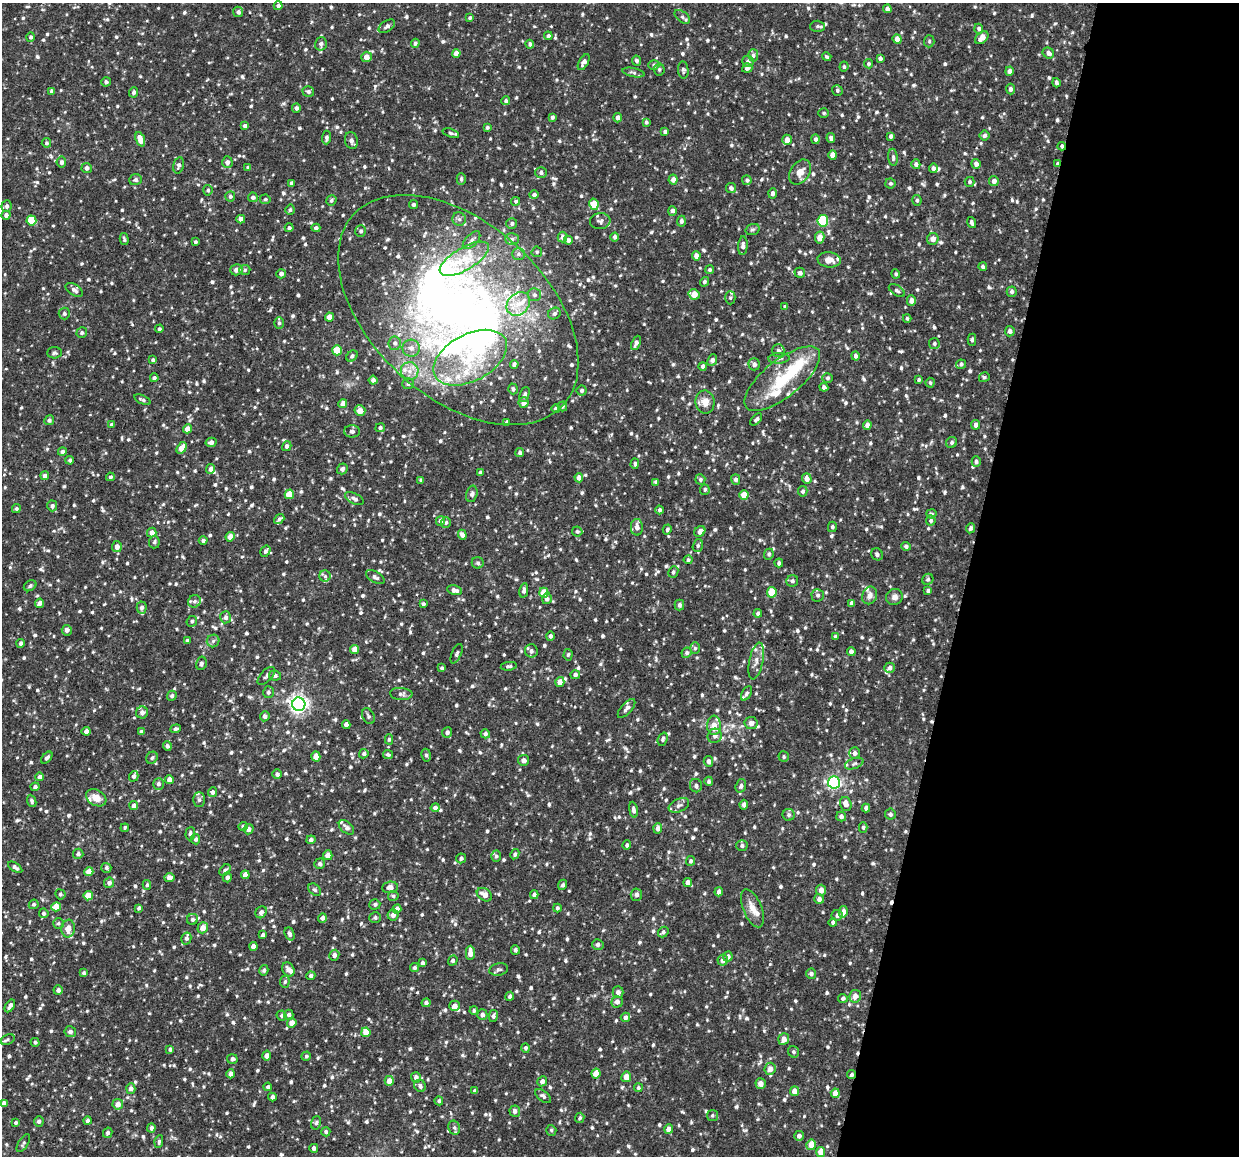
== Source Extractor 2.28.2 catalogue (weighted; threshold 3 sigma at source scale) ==
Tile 8 of 4 x 4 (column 4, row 2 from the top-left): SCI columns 3719-4955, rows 2452-3605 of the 4964 x 5024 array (HDU 1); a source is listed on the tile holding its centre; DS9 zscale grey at full resolution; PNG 1241 x 1158 px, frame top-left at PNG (2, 3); each listed source drawn as its Kron ellipse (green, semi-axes under 4 px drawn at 4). Shown black and unused: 22% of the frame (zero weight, under 2 of 3 exposures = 3% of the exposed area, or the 3 px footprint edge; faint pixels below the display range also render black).
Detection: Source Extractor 2.28.2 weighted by HDU 2 'WHT'; one run over the whole footprint, this tile lists its part. Background 0.0376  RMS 0.0082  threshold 0.0368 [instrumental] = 3 sigma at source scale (4.5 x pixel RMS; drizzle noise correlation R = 1.50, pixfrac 1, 0.05/0.05 arcsec/px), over >= 5 px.
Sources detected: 1204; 3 inside a brighter object's white glare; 2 cosmic-ray / hot-pixel residue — neither listed nor drawn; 35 inside a brighter listed object's ellipse — not listed separately; of the other 1164, all 500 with FLUX_AUTO >= 1.41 (the completeness limit of this list) listed and drawn (664 fainter detections not listed), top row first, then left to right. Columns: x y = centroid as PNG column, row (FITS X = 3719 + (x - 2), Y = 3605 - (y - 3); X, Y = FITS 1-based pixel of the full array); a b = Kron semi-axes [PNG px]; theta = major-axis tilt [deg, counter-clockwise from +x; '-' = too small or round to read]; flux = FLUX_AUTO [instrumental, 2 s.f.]
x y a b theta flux
278 6 4 4 - 2.1
887 9 4 4 - 3.3
238 12 5 5 - 2.2
682 17 9 5 -38 2.1
470 18 4 4 - 1.5
387 26 9 5 33 2.3
817 26 7 6 - 1.7
979 29 5 4 - 1.9
548 36 4 4 - 2.2
31 37 5 4 - 1.7
982 38 8 5 41 6.6
897 39 5 4 - 7.2
929 41 6 5 - 1.5
415 43 4 4 - 2
321 44 7 6 - 2.4
530 44 4 4 - 2.1
456 53 4 4 - 5.7
1048 53 6 5 - 3.4
753 55 6 5 - 2.1
366 57 5 5 - 5.6
827 57 5 3 - 1.5
880 58 4 4 - 2.3
636 61 5 4 - 1.7
748 61 6 5 - 2.2
584 62 9 4 60 3.8
868 64 4 4 - 1.7
654 65 5 4 - 1.4
844 67 5 4 - 1.4
747 68 5 4 - 3
659 69 6 5 - 1.6
683 70 8 5 -83 1.7
1009 71 4 4 - 3.1
633 73 11 4 -11 1.9
106 82 5 4 - 1.9
1056 83 5 3 - 1.7
1010 89 5 4 - 2.4
837 90 5 5 - 1.6
51 91 4 3 - 1.6
133 92 5 4 - 2.2
308 92 6 5 - 2
506 101 4 4 - 1.7
296 108 4 4 - 2.2
824 113 5 4 - 1.4
552 117 4 4 - 1.6
618 118 4 4 - 3
646 122 4 4 - 1.4
245 126 4 4 - 2.6
487 128 4 3 - 1.5
665 132 4 3 - 2
451 133 9 4 -18 1.6
891 136 4 4 - 2.4
984 136 5 5 - 2
326 137 7 4 87 1.9
831 138 5 4 - 2.4
140 139 7 4 -69 9.4
816 139 5 4 - 2.4
787 140 5 4 - 5.4
351 141 8 6 -77 3.2
46 143 5 5 - 1.5
1062 146 4 3 - 1.5
833 155 5 4 - 6.3
893 157 8 4 -85 1.9
61 162 5 5 - 2.5
227 162 6 5 - 3.2
916 164 5 4 - 2.4
976 164 5 4 - 3.3
1057 164 4 3 - 1.5
178 165 8 5 76 2.5
87 168 5 5 - 2.9
248 168 4 3 - 1.9
933 168 4 4 - 2.5
800 172 14 9 55 6.6
541 173 5 5 - 1.9
461 179 6 4 89 1.6
673 179 5 4 - 4
135 180 6 5 - 2
747 180 5 4 - 2
994 181 5 5 - 3.5
970 182 5 5 - 1.5
292 183 4 3 - 2.4
890 183 5 5 - 1.4
731 188 5 5 - 2.3
208 190 5 4 - 1.6
772 193 5 4 - 2.6
534 195 5 4 - 2.3
230 196 5 5 - 1.8
253 197 5 4 - 2.2
265 199 5 5 - 1.5
331 200 5 5 - 1.6
917 200 5 4 - 1.4
516 201 4 4 - 1.4
413 204 4 4 - 1.6
594 204 6 4 -77 13
7 206 6 5 - 2.4
290 210 5 4 - 1.7
672 211 5 4 - 2.3
6 215 4 4 - 2.9
241 219 4 4 - 3.5
459 219 7 6 - 2.3
31 220 5 5 - 26
600 221 10 8 5 2.6
681 221 5 4 - 2.2
823 221 6 5 - 54
512 223 5 5 - 1.9
971 223 6 3 -72 1.9
289 228 4 4 - 1.6
316 228 4 4 - 2
752 229 7 5 17 1.6
361 231 6 5 - 2.1
562 237 5 4 - 2.8
615 237 4 4 - 2.2
820 238 6 4 78 8.5
124 239 6 3 -75 1.6
512 239 7 6 - 2.4
933 239 6 5 - 4.2
471 240 11 5 45 2.9
568 240 4 4 - 2.8
195 242 4 3 - 1.5
743 246 9 5 86 3.3
537 252 5 5 - 1.5
519 254 6 6 - 2
696 256 5 4 - 3.9
464 259 28 11 31 20
829 260 11 7 -6 6.4
983 267 4 4 - 1.8
236 270 6 5 - 3.9
245 270 5 5 - 1.7
710 270 4 4 - 1.6
800 273 5 5 - 2.7
281 274 5 4 - 2.4
896 274 4 4 - 1.4
704 282 5 4 - 1.4
74 290 9 5 -32 2.8
897 291 9 5 -32 1.9
1012 292 5 5 - 2.1
694 294 5 5 - 9.2
534 295 6 6 - 2.2
730 298 6 5 - 1.7
911 301 5 4 - 4
518 304 13 10 44 12
785 306 4 4 - 1.4
458 310 142 87 -42 650
554 313 6 5 - 2.3
64 314 6 5 - 2
329 317 4 4 - 7.9
907 318 4 4 - 1.5
279 323 6 4 89 1.6
159 329 4 4 - 1.5
1010 331 5 5 - 2.5
82 333 5 5 - 1.9
972 340 6 4 89 1.4
395 343 7 6 - 2.5
636 343 7 4 65 3.2
934 344 5 5 - 1.7
411 348 8 8 - 4.9
337 350 5 5 - 20
778 350 6 6 - 2.3
54 353 7 5 3 1.8
352 356 6 5 - 1.9
855 356 4 4 - 2.1
470 358 40 23 28 58
779 358 10 5 3 2.3
153 360 4 3 - 1.5
712 360 6 4 64 2.7
514 364 4 4 - 2.4
754 364 6 5 - 3.1
961 364 5 4 - 1.8
703 366 4 4 - 2.8
410 371 9 9 - 5.9
984 377 5 5 - 1.5
154 378 4 4 - 1.8
827 378 5 5 - 1.5
782 379 46 18 39 46
373 380 4 4 - 2.5
919 380 4 3 - 1.4
930 383 5 4 - 1.5
408 384 6 5 - 1.9
824 387 4 4 - 2.5
513 389 5 4 - 1.6
582 390 5 5 - 2
525 394 8 4 69 2.3
142 400 9 3 -23 1.6
524 402 5 5 - 4.4
705 402 11 9 -82 7.5
343 404 4 4 - 6
562 406 5 5 - 1.4
556 408 4 4 - 2.1
360 411 5 5 - 7.2
756 419 7 3 47 1.5
49 420 5 4 - 1.9
507 422 4 3 - 2
112 425 4 4 - 1.6
867 425 4 4 - 4
976 425 4 4 - 3.6
380 428 5 4 - 1.7
187 429 4 4 - 6.4
352 431 8 6 0 2.4
211 442 5 4 - 2.8
952 442 6 5 - 2
287 446 5 4 - 2.6
182 448 6 4 56 6.9
62 451 4 4 - 2.3
520 453 4 4 - 1.9
70 460 4 4 - 1.6
976 461 5 4 - 1.9
635 464 5 4 - 1.6
211 469 5 4 - 3.2
342 469 5 5 - 3
480 473 4 3 - 2
45 476 4 4 - 2.5
110 477 4 4 - 1.6
579 478 4 4 - 4.3
736 479 5 4 - 2.3
807 479 5 5 - 4.1
421 480 3 3 - 1.5
700 480 5 5 - 1.8
656 482 4 3 - 1.6
705 490 5 5 - 1.6
803 491 5 5 - 2.1
289 494 5 4 - 12
472 494 8 5 75 2.1
744 495 5 4 - 11
354 499 10 5 -28 2.6
52 506 5 5 - 2.1
16 508 4 4 - 1.5
659 510 4 4 - 1.6
931 514 5 4 - 1.4
279 519 6 3 37 2.1
440 521 5 4 - 2.9
931 521 5 5 - 1.7
446 523 5 5 - 1.7
637 527 8 6 -88 4.7
832 527 5 4 - 1.6
970 528 5 4 - 1.9
667 529 5 4 - 1.9
577 531 5 5 - 1.6
700 531 6 5 - 4.3
152 533 5 4 - 4.3
462 535 5 4 - 3.8
230 537 4 4 - 9.5
203 540 4 4 - 2
154 542 6 5 - 1.8
698 545 6 5 - 1.6
117 546 5 5 - 4.4
906 546 4 4 - 1.8
265 551 6 4 58 1.9
769 554 6 5 - 1.7
877 554 6 5 - 2.2
688 560 4 4 - 1.7
478 563 6 5 - 1.9
779 563 4 4 - 1.7
673 572 6 5 - 1.9
325 576 5 5 - 1.7
375 577 10 5 -30 2.5
928 579 6 5 - 1.7
792 581 6 5 - 2.1
30 586 7 5 33 1.8
454 590 7 5 -13 4.2
524 590 7 4 79 2.1
928 591 4 3 - 1.9
772 592 5 4 - 19
544 593 5 4 - 15
818 595 6 6 - 2
870 595 9 7 68 4.3
894 597 8 8 - 3.4
547 599 5 5 - 2.4
194 601 6 6 - 2.6
39 603 5 4 - 2.8
852 603 4 4 - 2.8
423 604 4 3 - 1.6
679 605 5 4 - 2.3
142 607 6 5 - 2.6
758 613 4 4 - 1.9
226 617 6 5 - 2.7
192 621 5 5 - 1.6
67 630 5 5 - 2.7
550 636 5 4 - 1.9
835 636 4 4 - 1.5
187 640 4 4 - 1.5
213 641 6 6 - 1.9
21 643 4 4 - 2.2
695 648 5 5 - 1.4
355 649 4 4 - 7
531 651 6 6 - 2.8
851 652 5 4 - 3.4
687 653 5 5 - 2
457 654 10 4 66 1.9
568 655 6 4 86 1.6
756 661 19 7 79 5.4
201 663 7 5 77 2.3
509 666 8 4 8 1.7
442 668 4 4 - 1.5
890 668 5 5 - 2.8
575 675 5 4 - 2.8
266 676 11 5 47 2.6
275 676 6 5 - 2.8
560 682 5 4 - 5.8
268 692 6 5 - 2
746 693 8 4 62 1.9
401 694 11 6 -4 2.6
172 696 5 4 - 1.9
299 704 6 6 - 360
627 708 12 5 49 2.9
142 712 6 6 - 3.8
265 716 5 4 - 2.8
368 716 8 5 -63 1.8
751 723 6 6 - 4
346 724 4 4 - 4
714 725 10 7 89 7.8
175 729 5 4 - 2.1
86 731 4 4 - 3.5
141 732 4 3 - 2.6
447 732 5 5 - 2.2
485 734 5 4 - 2.2
715 736 7 7 - 3
389 739 5 4 - 1.6
663 739 7 4 69 1.9
167 746 5 4 - 1.9
855 753 5 5 - 2.7
364 754 5 4 - 2
388 755 5 4 - 1.4
426 755 6 4 -81 1.9
316 756 5 4 - 8.8
784 757 5 5 - 1.4
47 758 7 3 47 1.8
152 758 6 5 - 1.8
523 760 5 5 - 3.4
708 761 5 5 - 2.8
854 764 10 5 19 2
277 774 4 4 - 2.1
134 776 5 4 - 2.2
40 777 4 4 - 3.3
169 780 4 4 - 4.5
709 781 4 4 - 1.9
834 782 6 6 - 160
158 784 6 5 - 2.5
696 786 7 6 - 2.7
741 786 7 5 71 2.2
35 787 4 4 - 2
212 792 5 4 - 2.4
96 798 11 7 -30 7.9
199 800 7 5 -89 1.7
32 801 6 4 -68 1.8
846 804 7 5 -72 5.1
679 805 11 6 25 3.1
744 805 5 4 - 3.2
134 806 4 4 - 3.5
435 808 4 4 - 3
866 808 4 4 - 2.6
633 810 8 4 -81 2.5
890 814 5 5 - 1.9
789 815 6 6 - 1.9
841 816 5 5 - 2.6
243 826 5 4 - 2.2
346 827 9 5 -42 2.7
863 827 5 4 - 1.5
125 828 4 3 - 1.5
658 828 5 4 - 3.4
249 829 5 5 - 3.1
190 834 6 5 - 2.2
196 839 5 4 - 2
311 840 4 4 - 2
627 845 5 4 - 1.9
742 846 5 5 - 2.1
78 854 5 5 - 2.2
515 854 5 4 - 1.7
328 855 5 5 - 4.8
496 856 5 5 - 1.7
461 858 5 5 - 1.9
691 861 5 4 - 1.7
320 864 5 5 - 2.3
15 867 8 4 -34 2.6
106 868 5 5 - 1.7
225 870 6 4 47 2.3
89 872 4 4 - 8.3
245 875 4 4 - 6
227 877 5 4 - 2.8
169 878 5 4 - 3.8
688 882 4 4 - 3.6
109 883 5 5 - 2.8
147 885 5 4 - 1.5
563 885 5 4 - 1.9
390 887 8 5 5 4
315 890 7 5 -42 1.6
821 890 5 5 - 5.4
719 892 4 4 - 3.4
60 894 5 5 - 1.6
484 895 8 6 -33 5.8
534 895 4 4 - 2.3
636 895 6 6 - 3
88 896 4 4 - 13
393 896 5 5 - 1.6
819 899 5 5 - 3.3
34 904 5 4 - 1.6
375 904 5 5 - 1.7
56 907 5 4 - 11
139 908 4 3 - 1.6
557 908 4 3 - 1.8
752 908 20 9 -67 8.2
397 909 5 4 - 4.2
261 912 6 5 - 2.6
843 912 6 4 78 7.5
44 913 5 4 - 1.9
393 915 5 5 - 3.7
837 915 5 5 - 2.2
322 918 5 4 - 2.9
375 918 6 5 - 1.6
192 919 6 5 - 1.8
833 922 4 4 - 1.8
58 923 5 5 - 1.5
203 928 6 5 - 6.7
68 929 9 7 82 7.3
663 932 6 4 49 1.9
290 934 7 4 -69 2.4
263 935 4 4 - 2.5
186 938 6 5 - 2.2
598 945 6 5 - 2.6
253 946 4 4 - 3.8
515 950 5 4 - 1.8
470 953 7 4 -89 6.3
334 955 5 5 - 3.2
728 956 5 4 - 2.9
723 960 5 5 - 4.2
453 961 5 4 - 1.9
422 963 4 3 - 2.4
414 968 5 4 - 1.6
288 969 7 5 -58 3.8
264 970 5 4 - 1.6
499 970 9 6 12 2.1
84 973 4 4 - 1.6
811 974 5 5 - 2.3
311 976 4 4 - 2.3
285 982 6 4 83 1.6
58 990 4 4 - 2.4
618 992 6 5 - 3
510 996 4 4 - 1.6
855 996 6 6 - 5.7
843 998 5 4 - 1.8
617 1002 6 5 - 3.5
426 1003 4 4 - 2.2
10 1006 7 3 58 3
454 1006 5 5 - 4.3
474 1010 4 4 - 1.5
289 1015 5 4 - 2.2
482 1015 5 5 - 2.6
282 1016 5 5 - 1.6
493 1016 6 4 76 1.9
625 1017 5 4 - 3
292 1023 5 4 - 6.4
70 1032 5 5 - 2.4
366 1032 5 4 - 10
8 1039 7 5 20 1.7
784 1039 6 5 - 5
35 1042 4 4 - 1.4
525 1048 5 4 - 1.9
170 1049 4 4 - 1.8
794 1052 6 5 - 1.5
266 1056 5 4 - 3.2
306 1056 5 4 - 1.5
232 1059 5 5 - 2.4
770 1069 6 5 - 5.2
596 1073 5 4 - 9.3
231 1074 4 4 - 4
851 1075 4 4 - 1.6
416 1077 5 5 - 2.6
626 1077 5 4 - 6.6
389 1081 5 4 - 6.3
542 1081 5 4 - 2.8
761 1084 5 5 - 3.9
420 1086 6 5 - 2.4
268 1087 4 4 - 2.1
638 1088 4 4 - 1.6
131 1089 5 4 - 3.5
475 1091 3 3 - 1.7
794 1091 5 4 - 5.7
835 1093 5 4 - 7.8
543 1096 9 5 -40 2
272 1097 4 4 - 2.4
439 1101 4 4 - 1.7
4 1103 4 4 - 2.6
118 1104 5 5 - 5.7
515 1111 5 5 - 3
712 1115 5 5 - 1.5
580 1118 5 4 - 1.6
39 1121 5 4 - 2.1
87 1121 4 4 - 2
16 1123 4 3 - 1.6
316 1123 7 5 74 1.7
151 1128 4 4 - 2.3
454 1128 7 5 -68 2.2
669 1129 5 4 - 6.1
551 1130 5 5 - 1.5
326 1132 5 4 - 1.6
108 1133 5 4 - 2
799 1136 5 5 - 2.9
159 1142 6 4 82 1.5
23 1143 10 5 56 1.8
811 1145 5 4 - 10
314 1148 4 4 - 2.4
821 1152 5 4 - 9.4
Overlapping masked pixels (flux is a lower limit): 4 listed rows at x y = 1062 146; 1057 164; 458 310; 851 1075